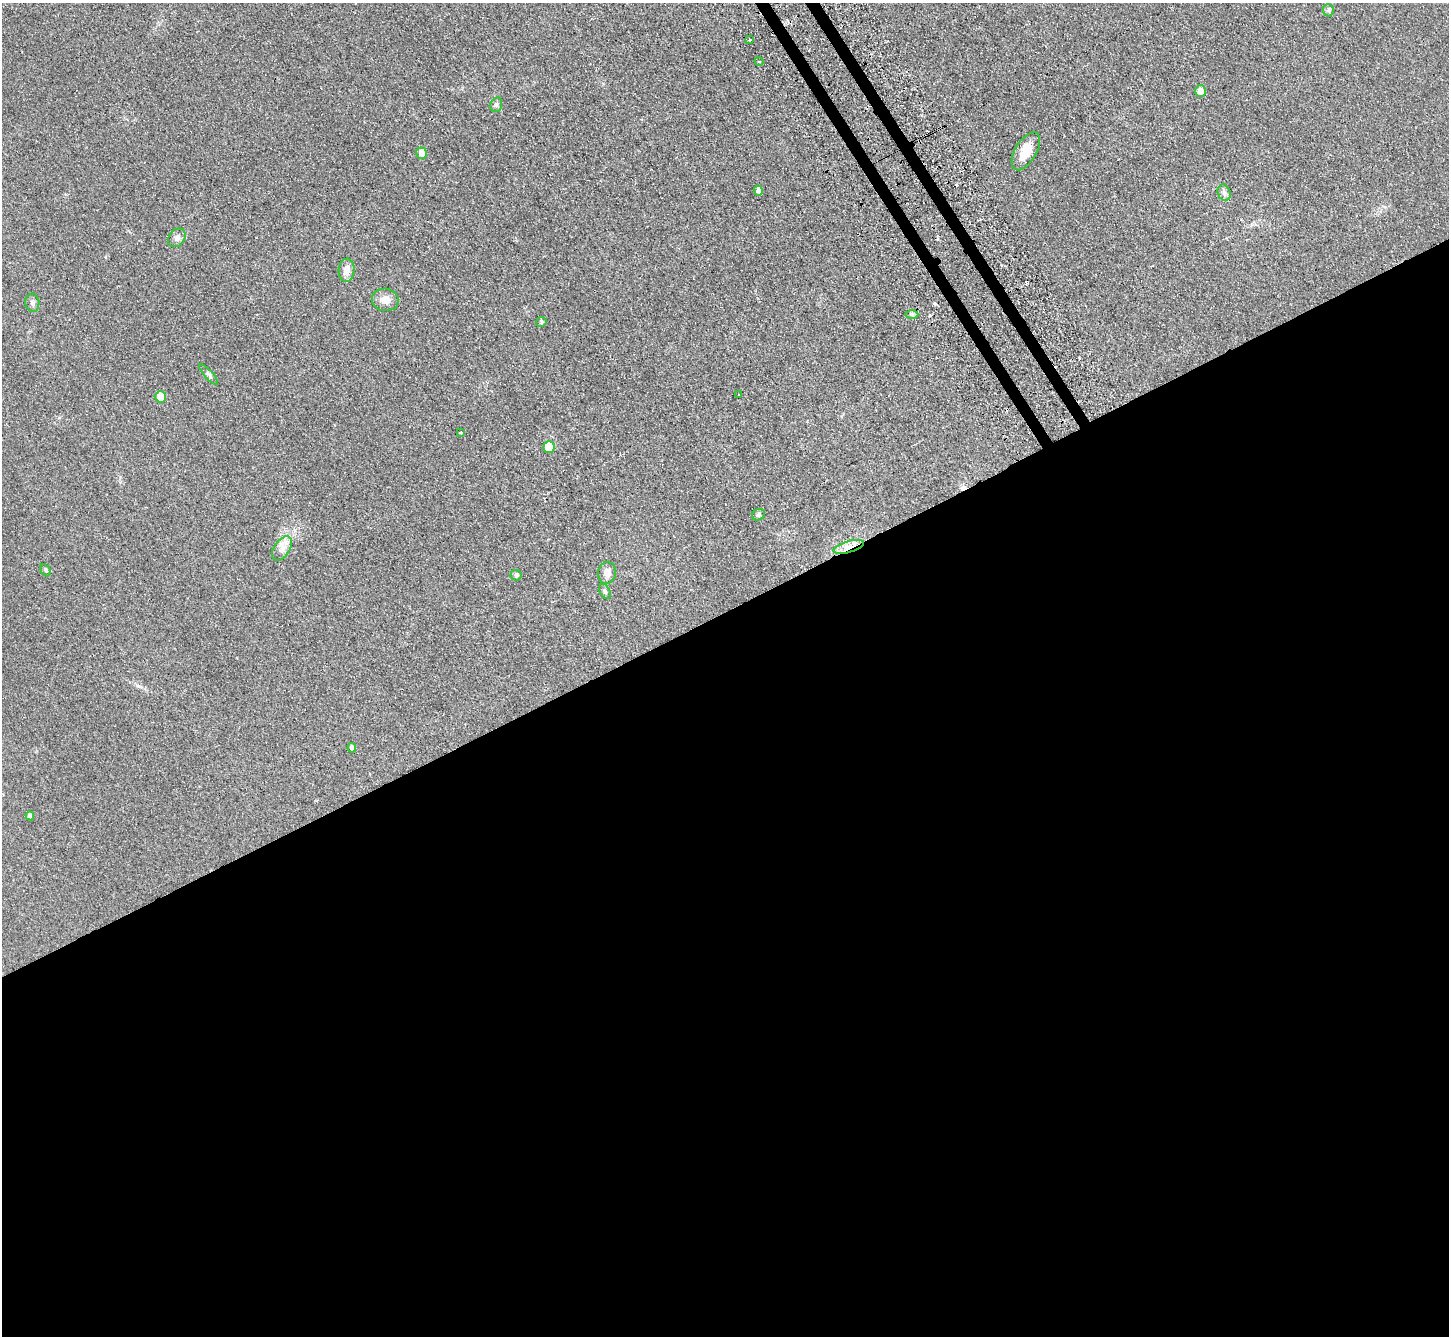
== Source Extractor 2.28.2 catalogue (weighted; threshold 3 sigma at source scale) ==
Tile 15 of 4 x 4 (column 3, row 4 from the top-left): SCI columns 2928-4374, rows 309-1642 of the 5856 x 5815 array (HDU 1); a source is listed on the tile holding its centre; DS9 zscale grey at full resolution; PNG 1451 x 1338 px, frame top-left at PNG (2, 3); each listed source drawn as its Kron ellipse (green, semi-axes under 4 px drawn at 4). Shown black and unused: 55% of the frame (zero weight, under 2 of 3 exposures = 2% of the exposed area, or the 3 px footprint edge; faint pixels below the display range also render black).
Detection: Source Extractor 2.28.2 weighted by HDU 2 'WHT'; one run over the whole footprint, this tile lists its part. Background 0.0531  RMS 0.0082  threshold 0.0368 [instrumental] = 3 sigma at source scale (4.5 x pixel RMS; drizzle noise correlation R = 1.50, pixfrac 1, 0.05/0.05 arcsec/px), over >= 5 px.
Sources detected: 32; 3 cosmic-ray / hot-pixel residue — neither listed nor drawn; the other 29 listed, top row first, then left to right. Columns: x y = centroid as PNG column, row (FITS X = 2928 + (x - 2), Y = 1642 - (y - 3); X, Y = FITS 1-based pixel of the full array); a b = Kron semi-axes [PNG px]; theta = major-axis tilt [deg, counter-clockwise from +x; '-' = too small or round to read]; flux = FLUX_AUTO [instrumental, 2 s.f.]
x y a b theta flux
1328 10 6 5 - 1.4
749 40 3 2 - 1.4
759 61 4 3 - 0.7
1200 91 6 5 - 6.5
496 105 7 5 75 2.1
1026 151 21 10 59 13
421 153 6 5 - 7
758 191 5 4 - 3.7
1224 193 8 6 -70 2.4
177 238 10 7 52 3.2
347 270 12 8 86 7
385 300 13 11 -10 7.4
32 303 9 7 -84 2.5
912 314 6 4 -1 1.5
541 322 5 5 - 1.3
209 375 13 4 -48 1.9
739 395 4 2 - 0.65
160 397 6 5 - 10
460 433 3 3 - 0.65
549 447 6 5 - 24
758 515 7 5 29 1.6
849 547 16 5 16 6.7
282 549 14 7 56 5.5
46 570 6 4 -61 1.2
607 573 11 9 82 5.1
516 575 5 5 - 2
605 591 8 5 -63 1.6
352 748 5 4 - 3.4
30 816 4 4 - 2.5
Overlapping masked pixels (flux is a lower limit): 1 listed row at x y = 849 547